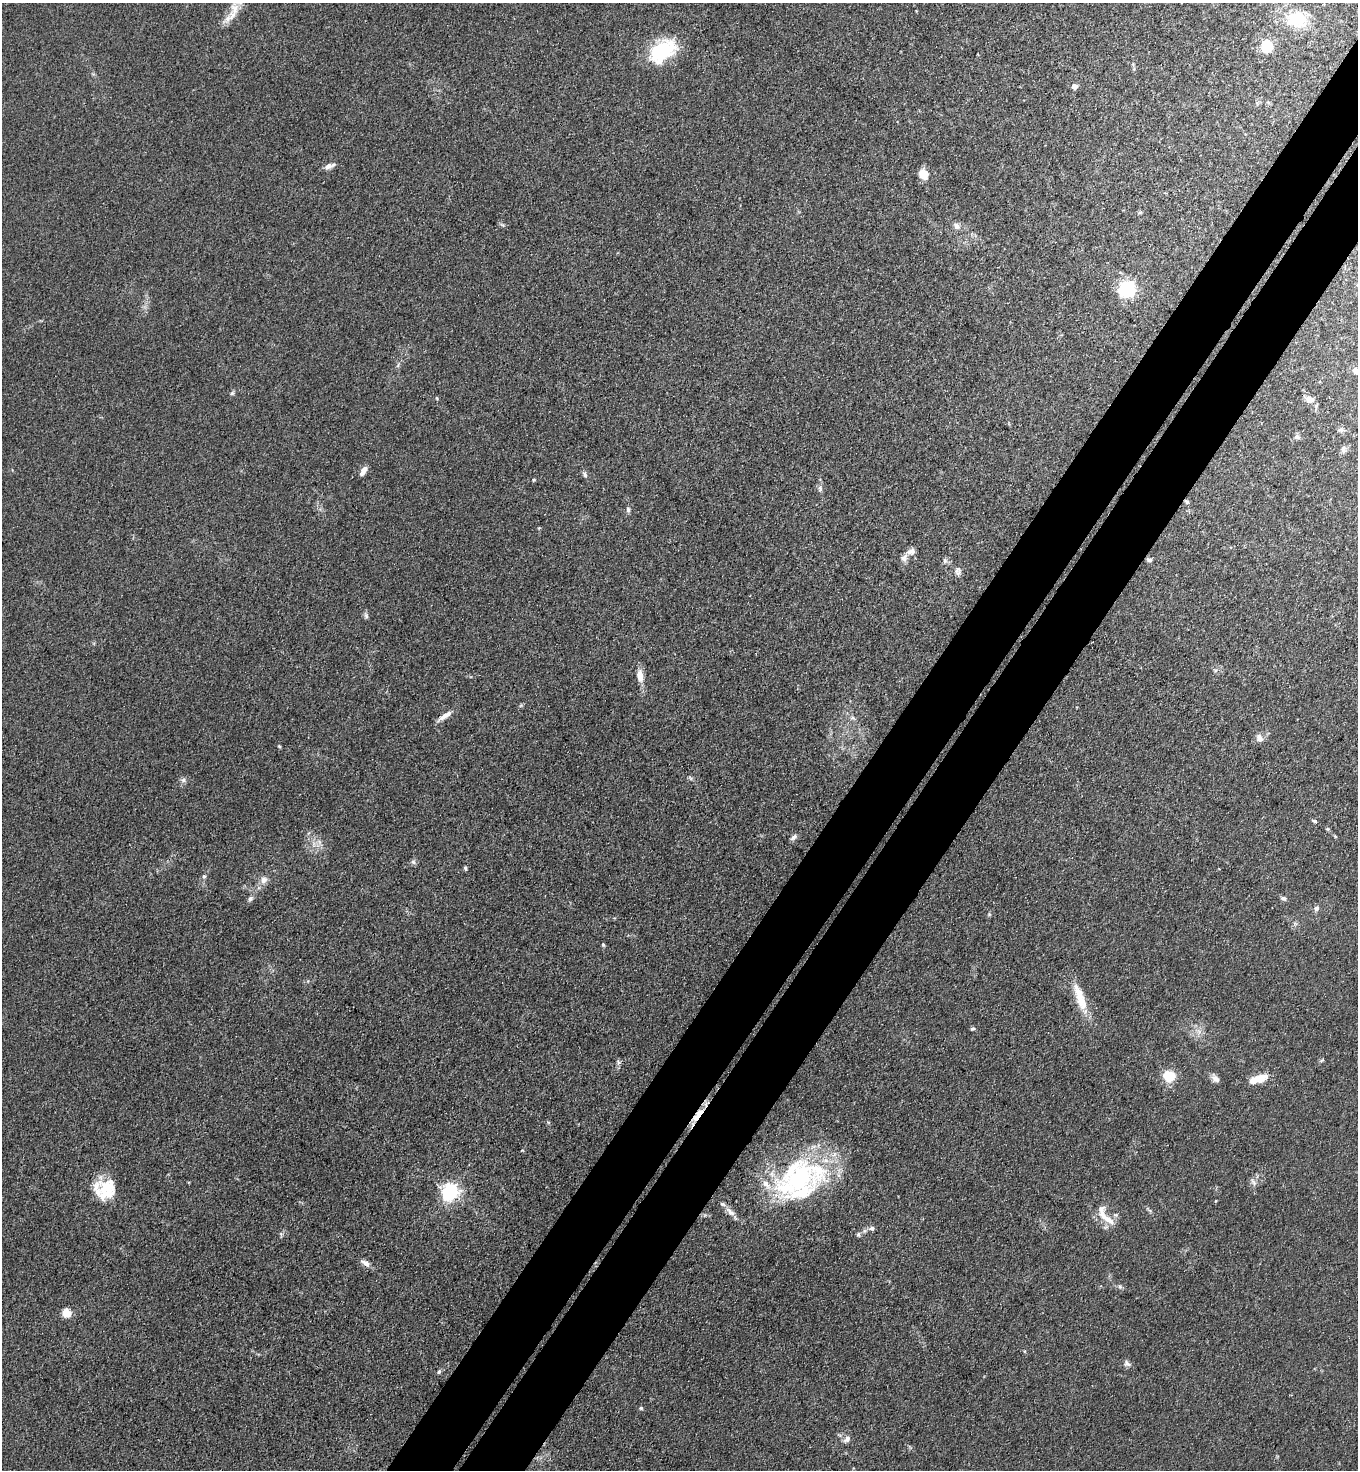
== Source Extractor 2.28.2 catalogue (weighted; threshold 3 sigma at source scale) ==
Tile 10 of 4 x 4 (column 2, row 3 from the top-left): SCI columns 1556-2911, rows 1505-2972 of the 5963 x 5945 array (HDU 1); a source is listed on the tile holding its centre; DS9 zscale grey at full resolution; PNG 1360 x 1472 px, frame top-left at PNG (2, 3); no overlay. Shown black and unused: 9% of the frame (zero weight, under 3 of 4 exposures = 5% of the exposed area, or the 3 px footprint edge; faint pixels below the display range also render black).
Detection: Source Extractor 2.28.2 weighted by HDU 2 'WHT'; one run over the whole footprint, this tile lists its part. Background 0.104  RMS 0.0074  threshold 0.0334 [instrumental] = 3 sigma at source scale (4.5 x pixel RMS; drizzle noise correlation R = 1.50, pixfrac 1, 0.05/0.05 arcsec/px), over >= 5 px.
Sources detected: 81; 8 inside a brighter listed object's ellipse — not listed separately; the other 73 listed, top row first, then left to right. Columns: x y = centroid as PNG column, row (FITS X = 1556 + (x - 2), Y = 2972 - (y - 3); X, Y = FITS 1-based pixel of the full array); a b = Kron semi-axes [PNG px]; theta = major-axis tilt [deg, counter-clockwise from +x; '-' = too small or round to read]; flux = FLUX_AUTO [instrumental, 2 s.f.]
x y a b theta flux
234 9 18 12 82 10
1297 20 34 25 -12 34
1267 46 7 7 - 38
663 51 35 20 35 45
1133 64 4 4 - 0.84
1074 87 4 4 - 7
328 166 11 7 24 4
924 175 13 10 -70 8.7
1140 212 6 4 20 0.96
956 226 10 7 -46 3.7
1127 289 9 8 - 87
1356 371 8 7 - 3.5
232 393 6 5 - 1.3
437 398 5 4 - 0.89
1310 399 11 8 -11 5.8
1340 430 10 5 0 2.1
1297 437 8 6 -31 1.9
1343 450 9 7 86 3
364 471 12 6 57 4.2
585 474 9 5 -59 2
534 480 4 4 - 0.74
820 488 9 6 -90 2.4
1187 502 7 5 -47 1.6
628 510 7 5 -88 1.7
539 528 4 4 - 0.69
911 551 12 8 15 4.2
1149 560 7 5 -25 2
945 561 8 6 90 2
958 571 12 8 83 3.4
366 616 8 6 -74 1.8
1215 670 6 4 -18 1.2
640 675 16 8 -84 7
445 716 19 6 33 5.9
852 718 7 4 1 1.4
1259 738 10 8 -69 4.4
279 746 5 4 - 0.9
183 780 7 6 - 2.2
1315 821 6 4 -9 1.6
1335 836 5 3 - 0.83
794 837 9 6 36 2.6
314 844 7 5 90 2.3
413 862 7 6 - 1.7
465 868 6 4 -79 1.2
204 876 6 5 - 1.4
263 880 12 9 42 5
1283 898 8 5 -21 1.8
250 899 8 6 44 2
1316 908 7 6 - 2.6
989 914 5 5 - 0.96
603 945 6 4 -67 0.99
1080 997 39 11 -71 19
972 1029 6 5 - 1.3
1322 1060 6 4 43 1
618 1062 8 5 -59 1.7
1169 1076 8 7 - 27
1215 1078 11 8 -49 3.6
1260 1078 17 10 15 11
698 1115 26 7 52 8.7
796 1179 72 39 24 130
1253 1182 11 5 -51 2.1
108 1189 25 22 -73 23
450 1192 6 6 - 310
730 1212 15 7 -47 4.8
1108 1220 27 8 -33 9.8
872 1228 6 6 - 2.1
858 1235 7 5 76 1.4
365 1263 13 6 -34 3.7
1120 1287 6 5 - 1.5
66 1313 9 8 - 8.8
1127 1363 10 8 -29 2.7
439 1372 6 4 69 1.2
641 1408 4 4 - 1
847 1439 12 7 52 3.2
Overlapping masked pixels (flux is a lower limit): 2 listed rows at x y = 1187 502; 698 1115
Isophote crosses this tile's border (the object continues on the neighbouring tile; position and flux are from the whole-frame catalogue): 1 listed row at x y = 1356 371